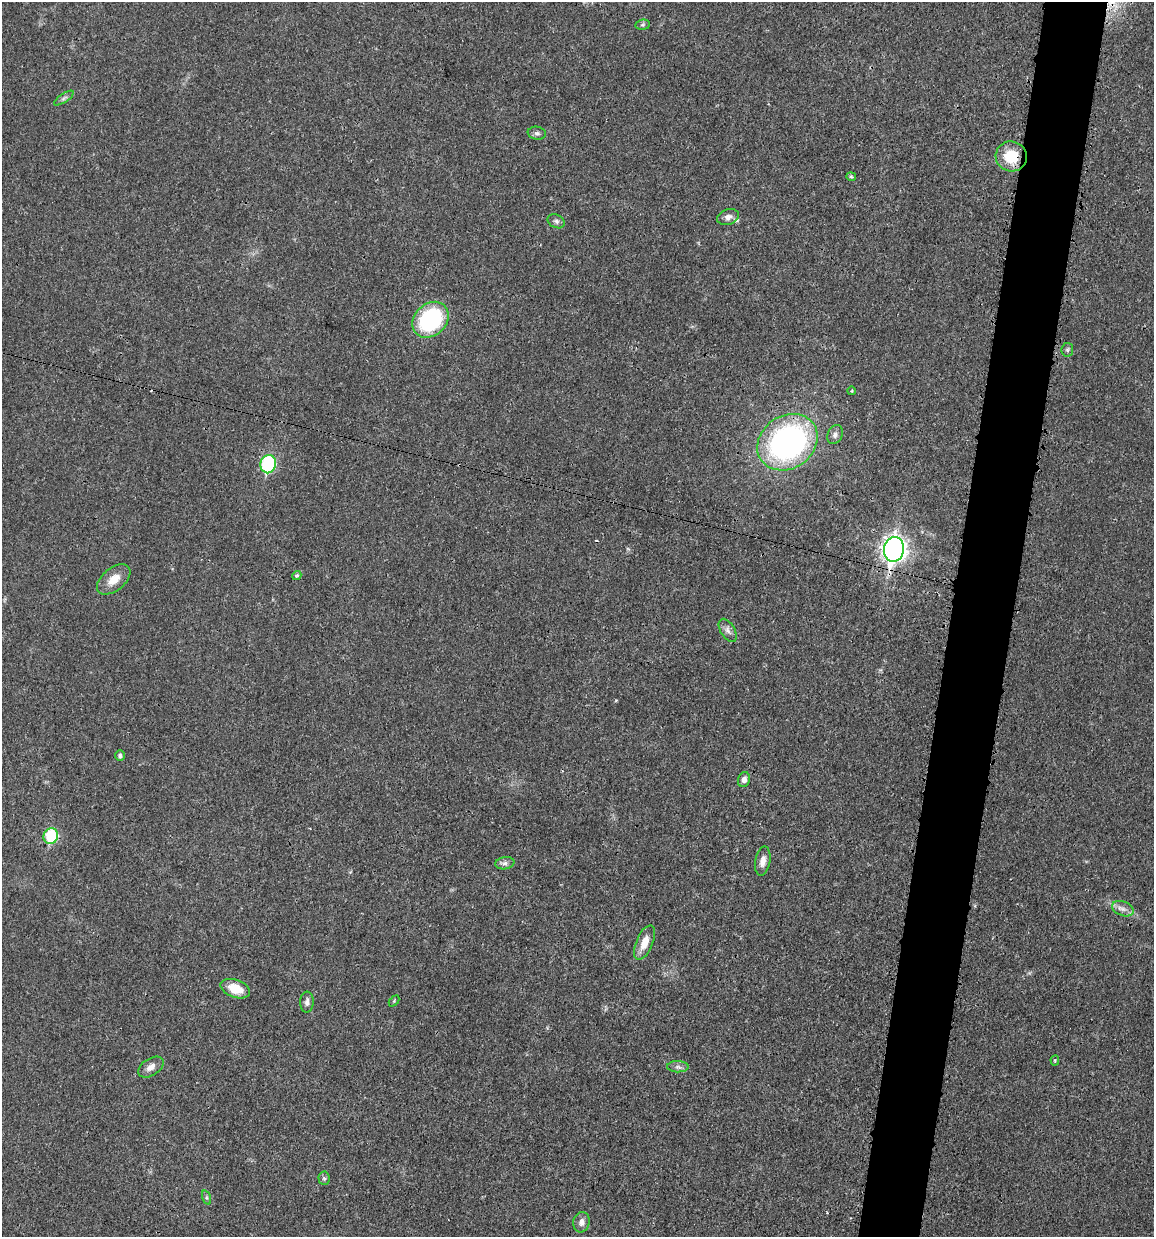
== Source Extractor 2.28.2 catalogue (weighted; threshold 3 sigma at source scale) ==
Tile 10 of 4 x 4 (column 2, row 3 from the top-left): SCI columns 1399-2550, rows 1242-2476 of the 4983 x 4952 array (HDU 1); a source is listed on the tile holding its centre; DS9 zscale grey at full resolution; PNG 1156 x 1239 px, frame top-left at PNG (2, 2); each listed source drawn as its Kron ellipse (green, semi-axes under 4 px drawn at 4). Shown black and unused: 5% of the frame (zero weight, under 3 of 4 exposures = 1% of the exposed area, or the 3 px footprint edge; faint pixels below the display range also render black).
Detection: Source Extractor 2.28.2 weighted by HDU 2 'WHT'; one run over the whole footprint, this tile lists its part. Background 0.0209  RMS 0.0023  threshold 0.0103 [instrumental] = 3 sigma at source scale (4.5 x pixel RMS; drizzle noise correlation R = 1.50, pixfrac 1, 0.05/0.05 arcsec/px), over >= 5 px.
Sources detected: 35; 1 cosmic-ray / hot-pixel residue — neither listed nor drawn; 1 inside a brighter listed object's ellipse — not listed separately; the other 33 listed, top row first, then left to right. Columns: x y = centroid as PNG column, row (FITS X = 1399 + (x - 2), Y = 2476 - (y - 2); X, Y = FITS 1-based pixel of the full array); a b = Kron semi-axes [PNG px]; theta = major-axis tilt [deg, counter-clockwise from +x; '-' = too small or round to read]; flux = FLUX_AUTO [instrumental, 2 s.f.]
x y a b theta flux
643 25 7 5 7 0.42
64 98 11 4 34 0.64
537 133 9 6 -9 0.71
1011 156 16 15 - 7.5
851 177 5 4 - 0.41
728 217 11 7 16 1.3
556 221 9 6 -27 0.69
430 320 20 16 45 24
1067 350 7 6 - 0.43
851 391 4 3 - 0.21
835 435 10 7 62 0.94
787 442 32 26 35 71
268 464 9 7 78 20
894 549 12 10 79 140
297 575 5 4 - 0.46
114 579 19 11 39 3.5
728 630 13 7 -58 1.1
120 756 5 5 - 0.62
744 780 7 6 - 1.2
51 836 8 7 - 14
763 861 15 7 80 1.6
505 863 9 6 10 0.79
1123 909 11 7 -21 1.3
644 942 18 8 67 3.2
235 989 15 9 -20 4.8
394 1001 6 4 46 0.29
307 1002 10 6 89 0.93
1055 1060 5 4 - 0.29
151 1067 14 8 33 1.6
678 1067 11 5 -1 0.83
324 1178 7 5 -86 0.48
206 1198 7 3 -71 0.37
581 1222 10 8 81 1.3
Overlapping masked pixels (flux is a lower limit): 2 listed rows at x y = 1011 156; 894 549